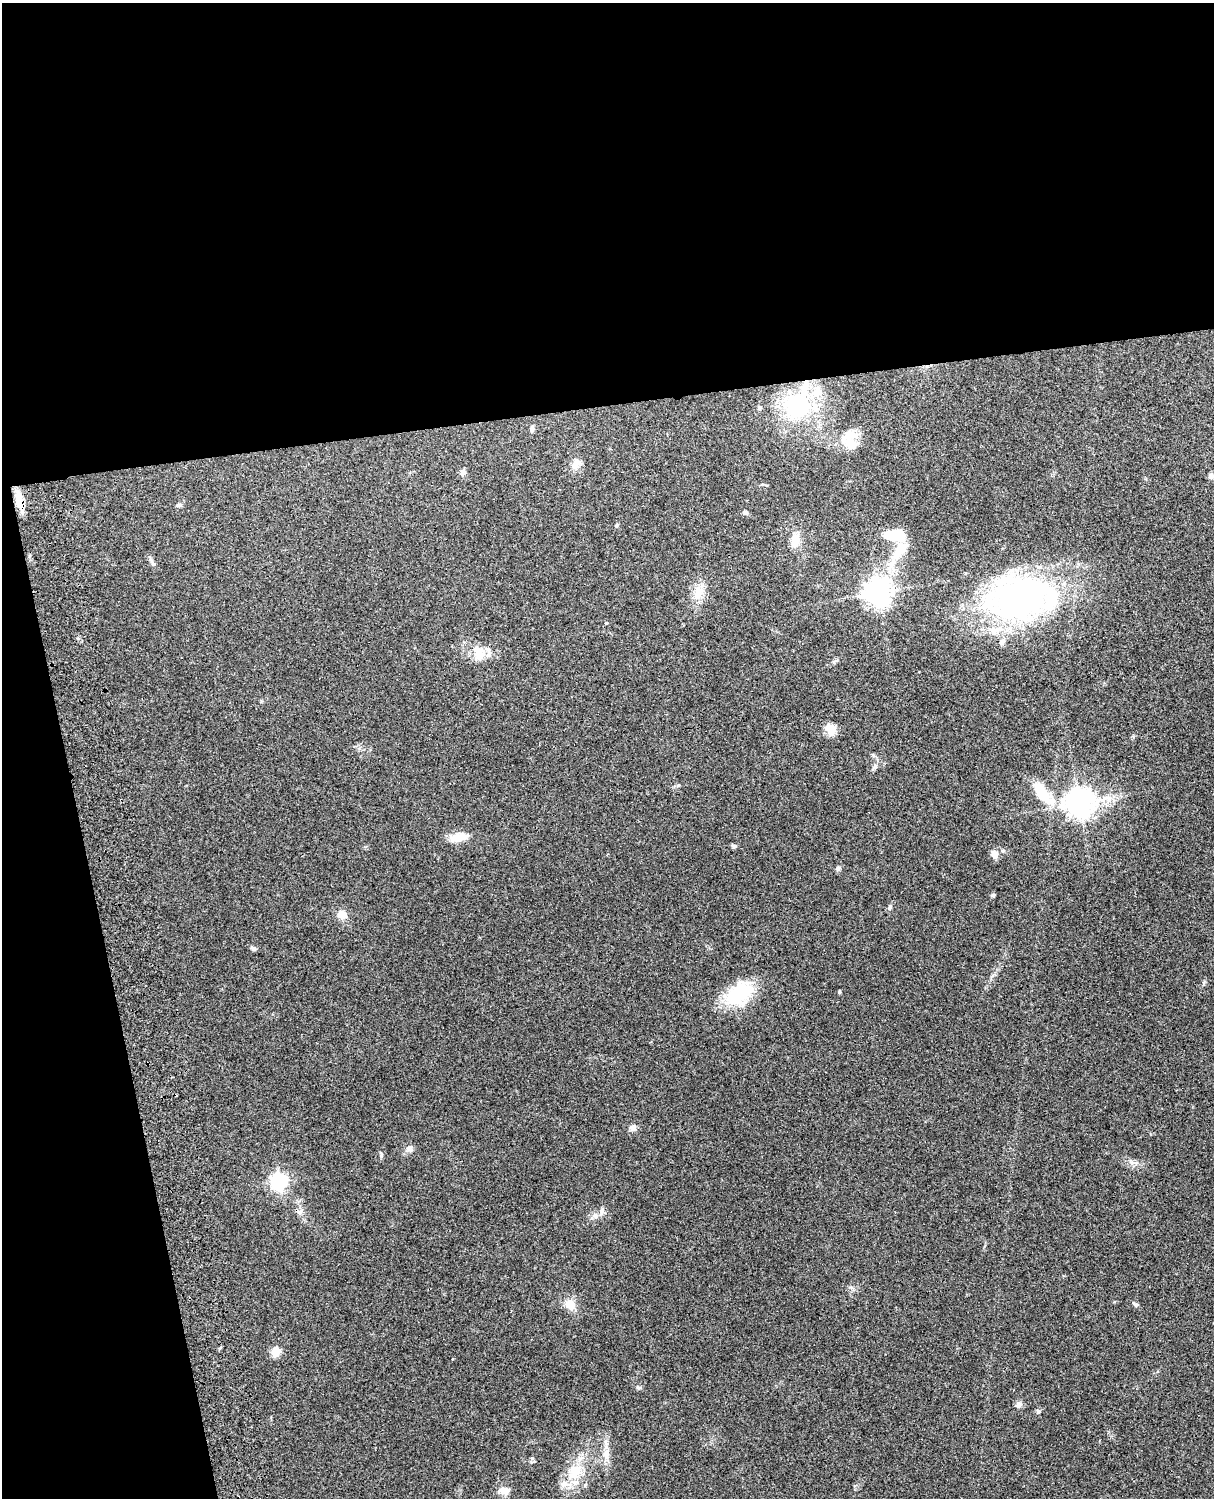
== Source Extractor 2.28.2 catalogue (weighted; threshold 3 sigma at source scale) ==
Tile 1 of 4 x 3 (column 1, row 1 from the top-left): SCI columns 119-1330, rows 3156-4651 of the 5089 x 4927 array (HDU 1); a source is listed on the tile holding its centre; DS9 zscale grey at full resolution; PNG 1216 x 1500 px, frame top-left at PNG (2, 3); no overlay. Shown black and unused: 33% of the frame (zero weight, under 3 of 4 exposures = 6% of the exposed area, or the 3 px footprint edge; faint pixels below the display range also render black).
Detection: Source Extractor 2.28.2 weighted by HDU 2 'WHT'; one run over the whole footprint, this tile lists its part. Background 0.277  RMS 0.0091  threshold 0.0411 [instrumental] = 3 sigma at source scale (4.5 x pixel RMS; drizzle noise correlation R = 1.50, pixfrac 1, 0.05/0.05 arcsec/px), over >= 5 px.
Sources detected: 56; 1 inside a brighter object's white glare — not listed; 8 inside a brighter listed object's ellipse — not listed separately; the other 47 listed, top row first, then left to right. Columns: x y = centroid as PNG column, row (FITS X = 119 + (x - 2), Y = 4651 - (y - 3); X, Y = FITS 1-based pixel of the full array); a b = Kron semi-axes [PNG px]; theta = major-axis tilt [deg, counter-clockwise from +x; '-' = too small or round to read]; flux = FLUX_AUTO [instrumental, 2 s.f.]
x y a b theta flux
796 406 42 37 75 89
532 428 10 5 88 2.5
850 443 26 14 -42 17
576 463 16 9 47 6.6
463 472 7 7 - 2.9
1211 476 8 8 - 2.9
19 500 21 9 -73 15
179 505 7 5 20 1.8
746 512 7 6 - 1.9
895 535 22 12 -3 29
795 540 14 9 77 14
899 551 33 12 55 24
151 561 8 5 -60 2.1
698 592 18 11 86 13
878 592 10 9 - 700
1021 598 74 54 4 280
606 623 4 4 - 0.77
479 652 23 15 -67 16
830 729 15 11 -65 9.7
875 767 8 6 55 2.3
1042 792 36 15 -54 25
1079 803 10 9 - 930
458 837 21 10 14 14
733 846 8 3 -59 1.3
995 854 9 7 -77 6.8
838 868 7 6 - 2.4
993 895 6 4 10 1.7
890 907 7 5 72 1.7
342 915 11 9 -51 8
253 948 8 5 -30 2.1
839 992 4 4 - 1
739 994 36 23 39 50
632 1127 9 7 -24 3.2
410 1148 9 8 - 3.4
279 1182 7 7 - 280
300 1212 7 4 19 2
595 1215 8 8 - 4.1
570 1304 12 11 - 11
1136 1305 6 5 - 2.1
276 1352 5 5 - 32
638 1387 6 5 - 1.6
1019 1404 8 7 - 4
1038 1411 5 5 - 1.4
606 1453 17 8 86 8.7
532 1458 5 5 - 1.4
574 1472 28 15 48 26
504 1491 16 10 1 7.2
Overlapping masked pixels (flux is a lower limit): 1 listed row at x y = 19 500
Unlisted compact peaks at least as high as the median listed source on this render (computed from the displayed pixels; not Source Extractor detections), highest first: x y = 381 1156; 678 785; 1204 982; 834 662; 261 701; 617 525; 453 1359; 1114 1302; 850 1287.